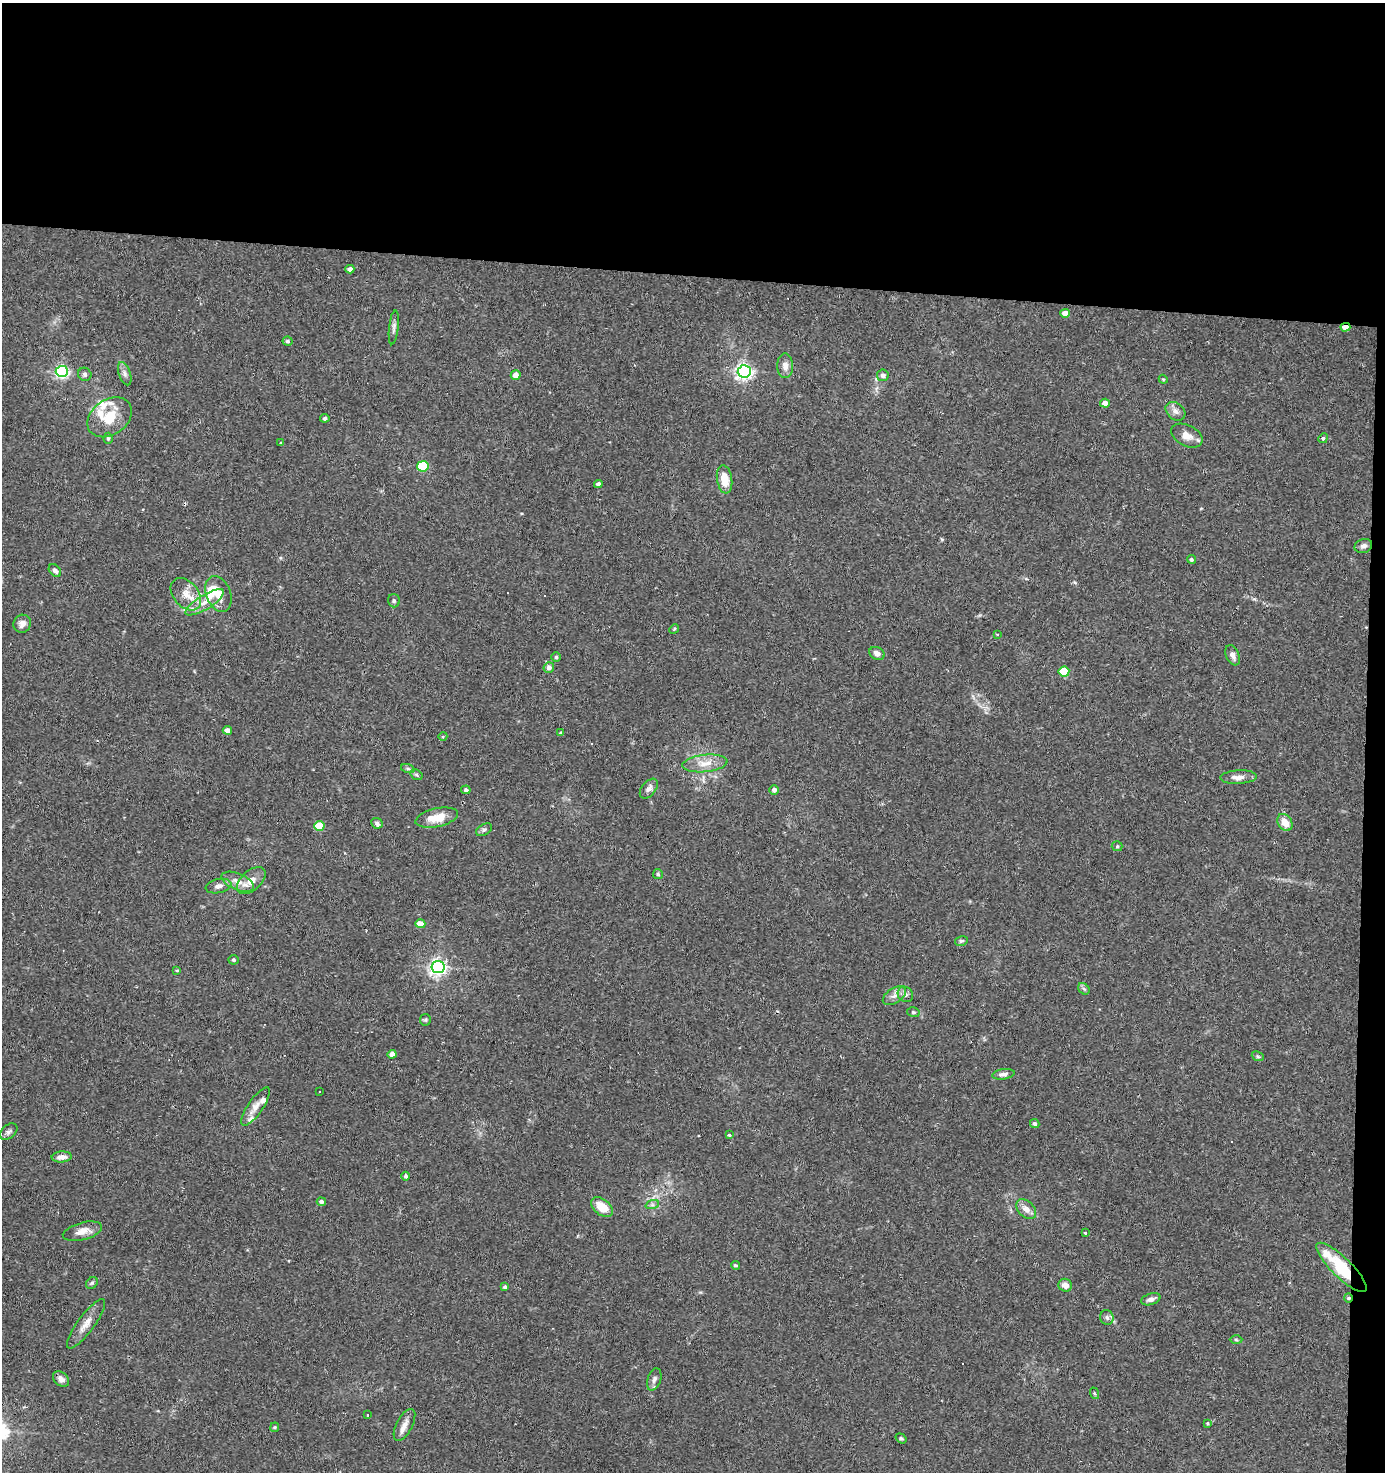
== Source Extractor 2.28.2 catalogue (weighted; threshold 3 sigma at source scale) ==
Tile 3 of 3 x 3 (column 3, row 1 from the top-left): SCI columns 2953-4335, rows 2941-4410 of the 4435 x 4410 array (HDU 1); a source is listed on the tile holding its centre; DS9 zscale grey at full resolution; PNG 1387 x 1474 px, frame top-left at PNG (2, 3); each listed source drawn as its Kron ellipse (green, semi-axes under 4 px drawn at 4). Shown black and unused: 20% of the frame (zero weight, under 2 of 3 exposures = <1% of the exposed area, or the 3 px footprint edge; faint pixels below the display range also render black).
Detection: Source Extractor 2.28.2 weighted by HDU 2 'WHT'; one run over the whole footprint, this tile lists its part. Background 0.0536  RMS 0.0051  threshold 0.023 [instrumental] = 3 sigma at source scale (4.5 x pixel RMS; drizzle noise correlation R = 1.50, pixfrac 1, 0.05/0.05 arcsec/px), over >= 5 px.
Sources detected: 118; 1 inside a brighter object's white glare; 6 cosmic-ray / hot-pixel residue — neither listed nor drawn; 8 inside a brighter listed object's ellipse — not listed separately; the other 103 listed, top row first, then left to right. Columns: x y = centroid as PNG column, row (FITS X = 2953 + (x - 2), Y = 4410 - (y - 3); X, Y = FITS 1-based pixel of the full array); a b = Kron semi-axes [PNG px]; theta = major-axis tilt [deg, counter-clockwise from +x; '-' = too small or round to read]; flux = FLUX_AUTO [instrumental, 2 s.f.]
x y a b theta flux
350 269 4 4 - 2.1
1065 313 5 4 - 4.1
394 327 17 4 84 1.9
1345 327 5 4 - 6
287 341 5 4 - 0.93
785 366 12 8 -89 3.6
62 371 6 5 - 100
744 371 6 6 - 180
85 374 7 6 - 1.4
125 374 12 6 -70 2
516 375 5 5 - 4.2
883 375 6 6 - 1.7
1163 379 5 3 - 0.51
1105 403 5 4 - 3.8
1175 411 11 8 -40 3
109 417 24 17 35 14
325 418 4 4 - 1.2
1187 436 17 10 -26 5.1
108 438 5 4 - 0.79
1323 438 5 4 - 0.92
281 443 3 3 - 0.75
423 466 6 5 - 35
725 479 14 7 -81 8.8
598 484 4 4 - 1.6
1363 546 9 7 21 1.8
1191 559 4 4 - 0.86
55 570 7 5 -47 1.6
186 594 18 12 -50 7.4
218 594 18 12 -68 7.1
394 601 6 6 - 1.1
205 602 22 7 31 6.5
22 624 9 8 - 2.9
674 629 5 4 - 0.52
997 634 3 3 - 0.49
877 653 8 6 -27 2.3
1233 655 10 6 -65 2.4
556 657 4 4 - 0.76
549 667 5 5 - 2.5
1064 672 5 5 - 21
227 730 5 4 - 3.4
561 733 4 3 - 0.85
443 736 4 3 - 0.44
705 763 22 8 6 6.6
408 769 7 4 -19 0.94
416 775 6 5 - 0.95
1238 777 18 6 2 3.5
649 789 11 7 51 2.5
466 790 5 4 - 1.3
774 790 4 4 - 1.9
437 818 22 9 12 9.6
1285 822 9 6 -56 5.9
377 823 6 5 - 1.5
319 826 5 5 - 15
484 830 9 5 30 1.1
1117 846 5 5 - 0.67
658 874 5 5 - 0.75
251 880 17 10 42 5.8
238 882 17 8 -22 5.1
218 886 13 7 12 2.5
420 924 5 4 - 6.3
961 941 6 4 14 0.92
233 960 5 5 - 1.1
438 967 6 6 - 190
177 970 4 3 - 0.51
1084 989 6 5 - 1.1
905 994 8 7 - 1.9
894 996 13 7 32 3.2
913 1012 6 5 - 0.86
425 1020 6 5 - 0.8
392 1054 4 4 - 3
1258 1056 6 4 -22 0.81
1003 1074 11 5 8 2.2
320 1091 3 3 - 0.84
256 1106 22 7 55 4.5
1035 1123 5 4 - 1.1
9 1132 10 6 40 1.6
729 1135 4 4 - 0.65
62 1157 10 5 4 3.4
406 1176 4 4 - 0.99
321 1202 4 4 - 1.4
652 1205 7 4 18 1
602 1207 13 7 -39 9.2
1026 1209 12 8 -44 3.8
82 1231 20 8 14 5
1085 1233 3 3 - 0.4
735 1265 5 4 - 0.89
1342 1267 34 10 -44 29
92 1283 6 5 - 0.89
1065 1285 7 6 - 3.4
505 1287 4 3 - 1
1348 1298 4 4 - 0.85
1151 1299 10 5 17 2.3
1107 1317 7 6 - 1.4
86 1324 30 8 54 5.5
1236 1340 6 4 -2 0.8
61 1379 9 6 -43 2.4
654 1379 11 6 72 2.1
1094 1393 6 3 -71 0.6
367 1415 3 3 - 1.1
1208 1423 3 3 - 1.5
404 1425 17 8 62 4
275 1427 5 4 - 0.56
901 1438 6 4 -37 0.79
Overlapping masked pixels (flux is a lower limit): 3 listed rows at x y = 1345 327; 1342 1267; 1348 1298